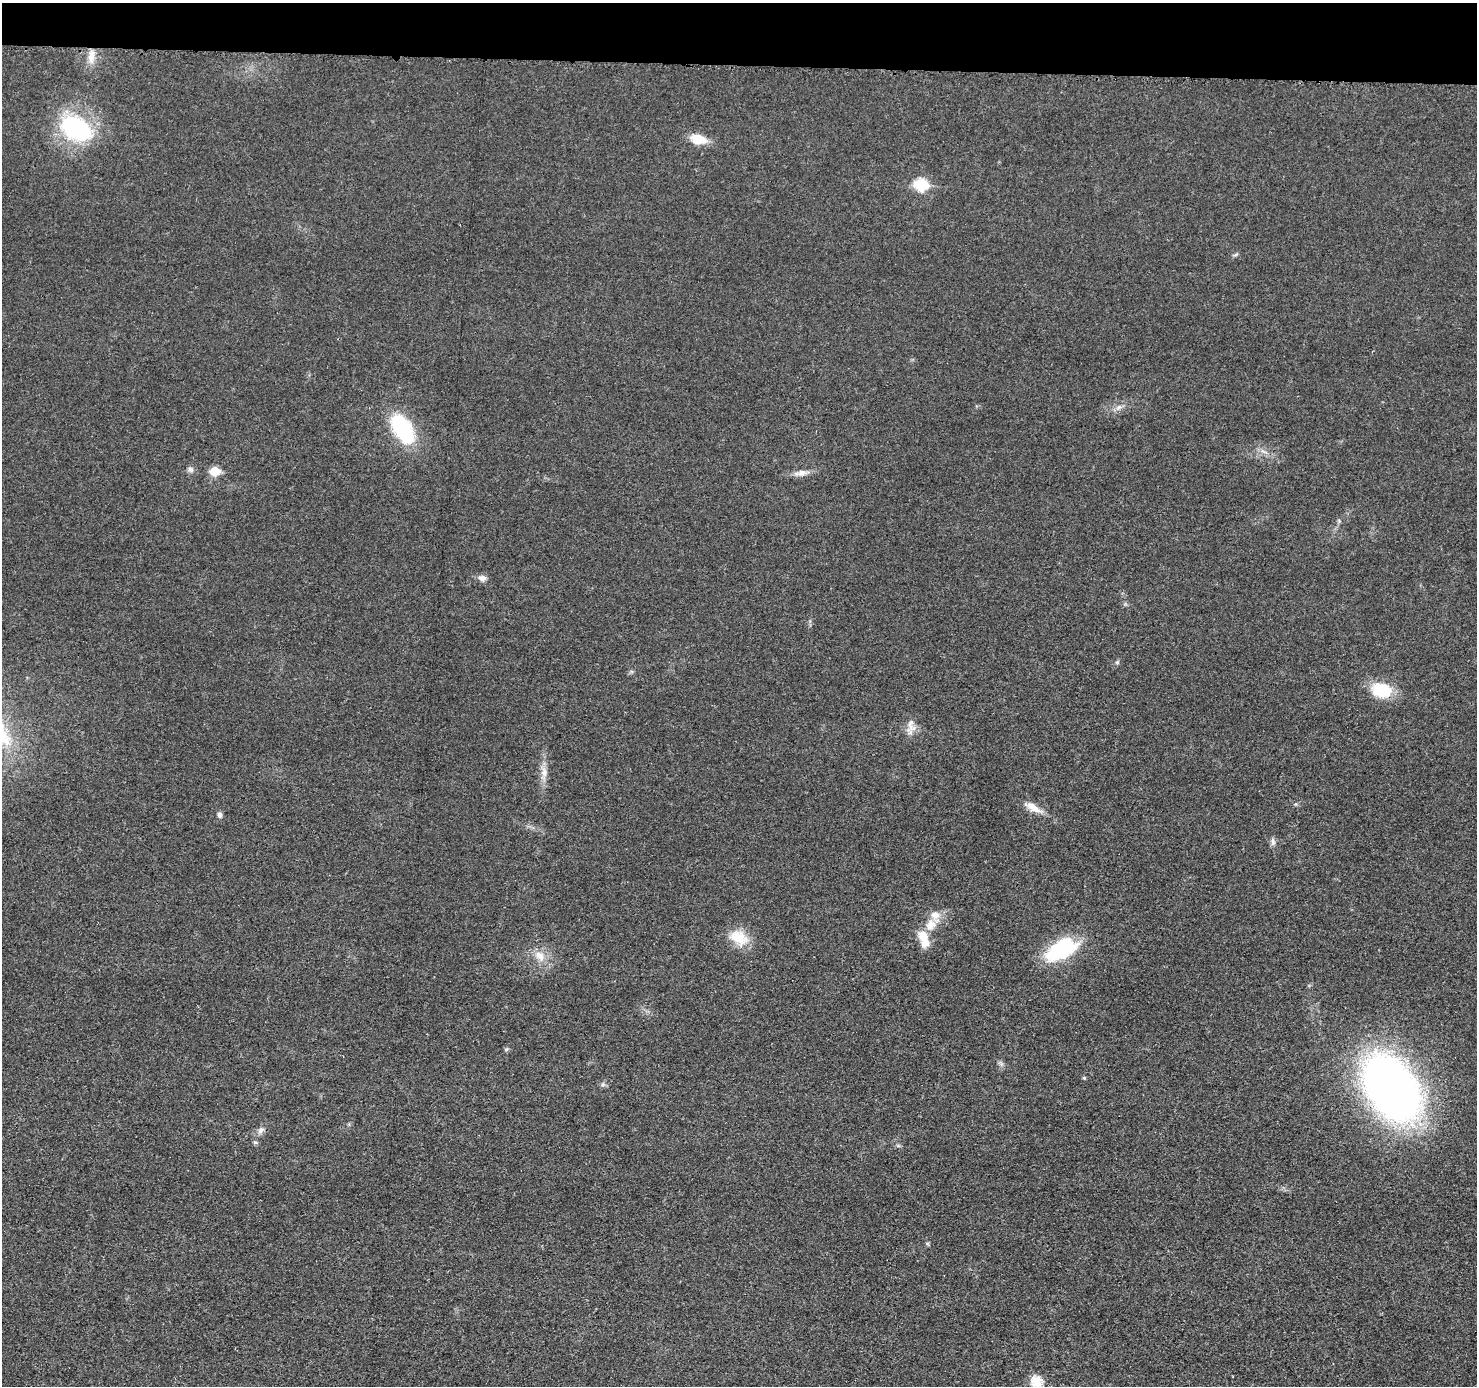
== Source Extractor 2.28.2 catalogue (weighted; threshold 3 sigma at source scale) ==
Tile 2 of 3 x 3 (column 2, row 1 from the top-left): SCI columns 1479-2953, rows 2972-4355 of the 4431 x 4457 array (HDU 1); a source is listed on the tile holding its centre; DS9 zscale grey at full resolution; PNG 1479 x 1388 px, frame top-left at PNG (2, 3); no overlay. Shown black and unused: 5% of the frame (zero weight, under 3 of 5 exposures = <1% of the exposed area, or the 3 px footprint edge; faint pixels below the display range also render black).
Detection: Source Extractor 2.28.2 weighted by HDU 2 'WHT'; one run over the whole footprint, this tile lists its part. Background 0.0184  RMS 0.005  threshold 0.0224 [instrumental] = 3 sigma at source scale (4.5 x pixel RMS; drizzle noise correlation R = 1.50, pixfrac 1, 0.05/0.05 arcsec/px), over >= 5 px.
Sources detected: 31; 2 inside a brighter listed object's ellipse — not listed separately; the other 29 listed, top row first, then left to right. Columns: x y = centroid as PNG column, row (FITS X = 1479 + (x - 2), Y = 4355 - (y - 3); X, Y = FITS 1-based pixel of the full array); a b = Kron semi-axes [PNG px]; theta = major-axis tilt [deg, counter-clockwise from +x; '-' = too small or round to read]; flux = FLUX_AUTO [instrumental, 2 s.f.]
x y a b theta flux
91 57 20 8 86 5.3
76 128 38 23 -30 55
698 139 14 8 -16 12
921 185 7 6 - 41
1236 255 9 3 22 0.73
403 429 38 19 -58 37
1264 451 10 3 -21 1.3
190 469 8 6 -44 1.5
215 471 6 6 - 16
801 473 16 7 6 3.5
482 578 11 7 -11 2.4
1117 662 6 5 - 0.76
1381 690 22 15 -12 19
911 724 23 9 86 4.2
544 772 16 7 -81 3.8
1033 807 23 9 -31 5.7
220 815 8 6 86 1.3
1273 842 11 5 -86 1.7
931 925 16 12 57 6.7
923 936 14 12 -49 7.3
739 938 27 17 -27 12
1062 949 37 20 27 37
540 956 16 10 -48 5.6
507 1049 6 4 69 0.7
1084 1078 4 4 - 0.65
1391 1088 42 27 -56 500
261 1130 10 7 54 2.1
927 1243 6 4 0 0.67
1036 1381 16 16 - 6.8
Isophote crosses this tile's border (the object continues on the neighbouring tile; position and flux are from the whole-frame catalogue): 1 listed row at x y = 1036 1381